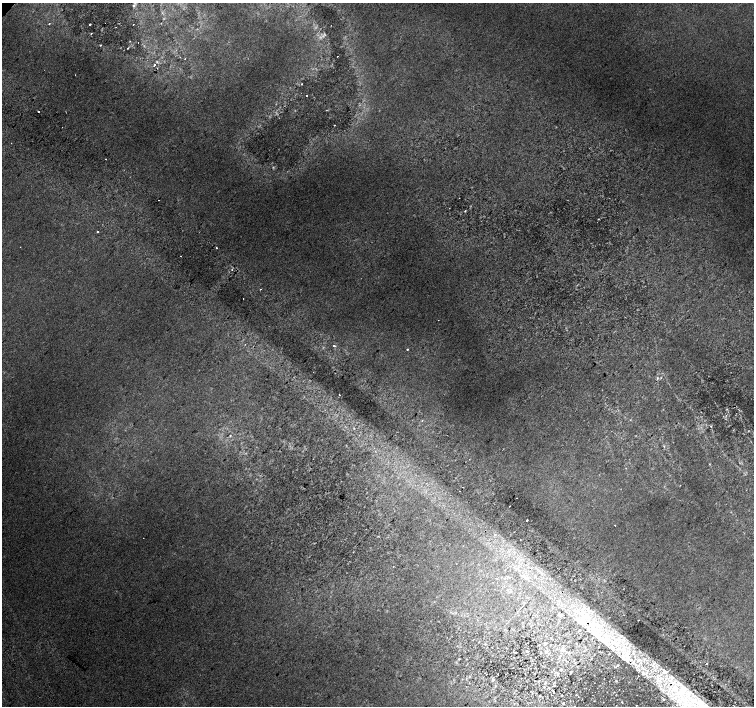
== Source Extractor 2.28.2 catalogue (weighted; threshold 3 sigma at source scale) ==
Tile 6 of 4 x 4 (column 2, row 2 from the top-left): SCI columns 1539-3041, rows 3080-4486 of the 6074 x 6092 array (HDU 1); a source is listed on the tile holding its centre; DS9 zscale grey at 2 x 2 block average (1 PNG px = mean of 2 x 2 image px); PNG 756 x 708 px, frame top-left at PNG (2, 3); no overlay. Shown black and unused: <1% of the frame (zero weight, under 2 of 3 exposures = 2% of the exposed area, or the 3 px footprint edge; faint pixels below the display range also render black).
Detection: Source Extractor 2.28.2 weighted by HDU 2 'WHT'; one run over the whole footprint, this tile lists its part. Background 0.0316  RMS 0.0079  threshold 0.0358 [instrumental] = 3 sigma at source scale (4.5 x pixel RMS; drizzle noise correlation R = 1.50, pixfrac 1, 0.0396/0.0396 arcsec/px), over >= 5 px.
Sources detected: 92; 2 too faint to see at this stretch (2 x 2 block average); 9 cosmic-ray / hot-pixel residue — not listed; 4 inside a brighter listed object's ellipse — not listed separately; the other 77 listed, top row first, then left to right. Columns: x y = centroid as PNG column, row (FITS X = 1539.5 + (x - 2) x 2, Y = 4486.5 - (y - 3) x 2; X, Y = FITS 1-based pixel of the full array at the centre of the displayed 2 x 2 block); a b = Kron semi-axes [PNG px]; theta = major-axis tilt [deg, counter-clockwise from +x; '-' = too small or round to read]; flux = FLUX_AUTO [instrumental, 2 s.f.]
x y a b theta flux
134 5 4 4 - 2.5
49 24 2 2 - 3.5
90 24 2 2 - 3.5
133 24 2 2 - 1.2
91 34 2 2 - 0.96
138 42 2 2 - 3.4
100 45 3 2 - 1.7
128 48 2 2 - 1.2
157 62 5 3 - 2.3
154 65 2 2 - 8
302 84 3 2 - 0.94
306 95 2 2 - 3.7
38 111 2 2 - 8.3
334 125 2 2 - 0.86
106 159 2 2 - 0.88
159 200 2 2 - 0.82
465 211 3 2 - 1.2
97 232 2 2 - 3.3
261 289 2 2 - 3.8
243 299 2 2 - 2
438 320 2 2 - 0.68
334 346 2 2 - 4.4
407 349 2 2 - 6.3
657 378 4 3 - 2.5
339 395 2 2 - 3.9
422 420 2 2 - 1.4
711 426 2 2 - 1.2
354 428 3 2 - 1.1
359 435 2 2 - 1.1
230 436 3 3 - 1.4
664 446 4 2 - 1.8
463 487 2 2 - 1.3
459 491 2 2 - 1.5
517 498 2 2 - 1.6
510 506 2 2 - 2.2
527 520 2 2 - 20
615 526 2 2 - 1.8
550 579 2 2 - 3.7
589 610 4 3 - 3.4
576 612 4 2 - 2.3
560 616 6 4 -42 2.6
638 620 2 2 - 3.2
593 626 10 6 80 20
612 648 6 4 47 6.1
563 650 5 2 - 2.1
527 651 3 2 - 1.3
515 653 2 2 - 0.97
609 653 2 2 - 0.9
627 655 9 7 -77 24
466 659 3 2 - 0.74
639 659 8 5 3 14
654 663 6 3 48 4.8
706 664 2 2 - 2.7
618 665 3 2 - 1.4
637 666 9 3 -4 9
653 666 8 2 -20 6.3
561 670 3 2 - 1.5
639 670 4 2 - 2.6
664 672 6 3 -9 6.6
643 673 5 5 - 8.2
493 680 4 3 - 2.3
661 682 4 2 - 3.4
678 682 10 3 -24 10
545 683 4 3 - 1.9
554 685 3 2 - 1.3
544 687 3 3 - 1.5
674 687 5 4 - 9.3
549 688 5 2 - 1.6
670 689 6 2 82 4.6
683 691 19 9 59 46
554 692 2 2 - 6.2
540 695 2 2 - 1.1
562 695 3 2 - 1.4
576 695 3 2 - 1.2
663 699 3 3 - 1.4
622 702 3 2 - 0.86
563 703 6 4 81 3.3
Overlapping masked pixels (flux is a lower limit): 2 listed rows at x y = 670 689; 683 691
Diffuse or blended objects may show on this block-average render without a row.